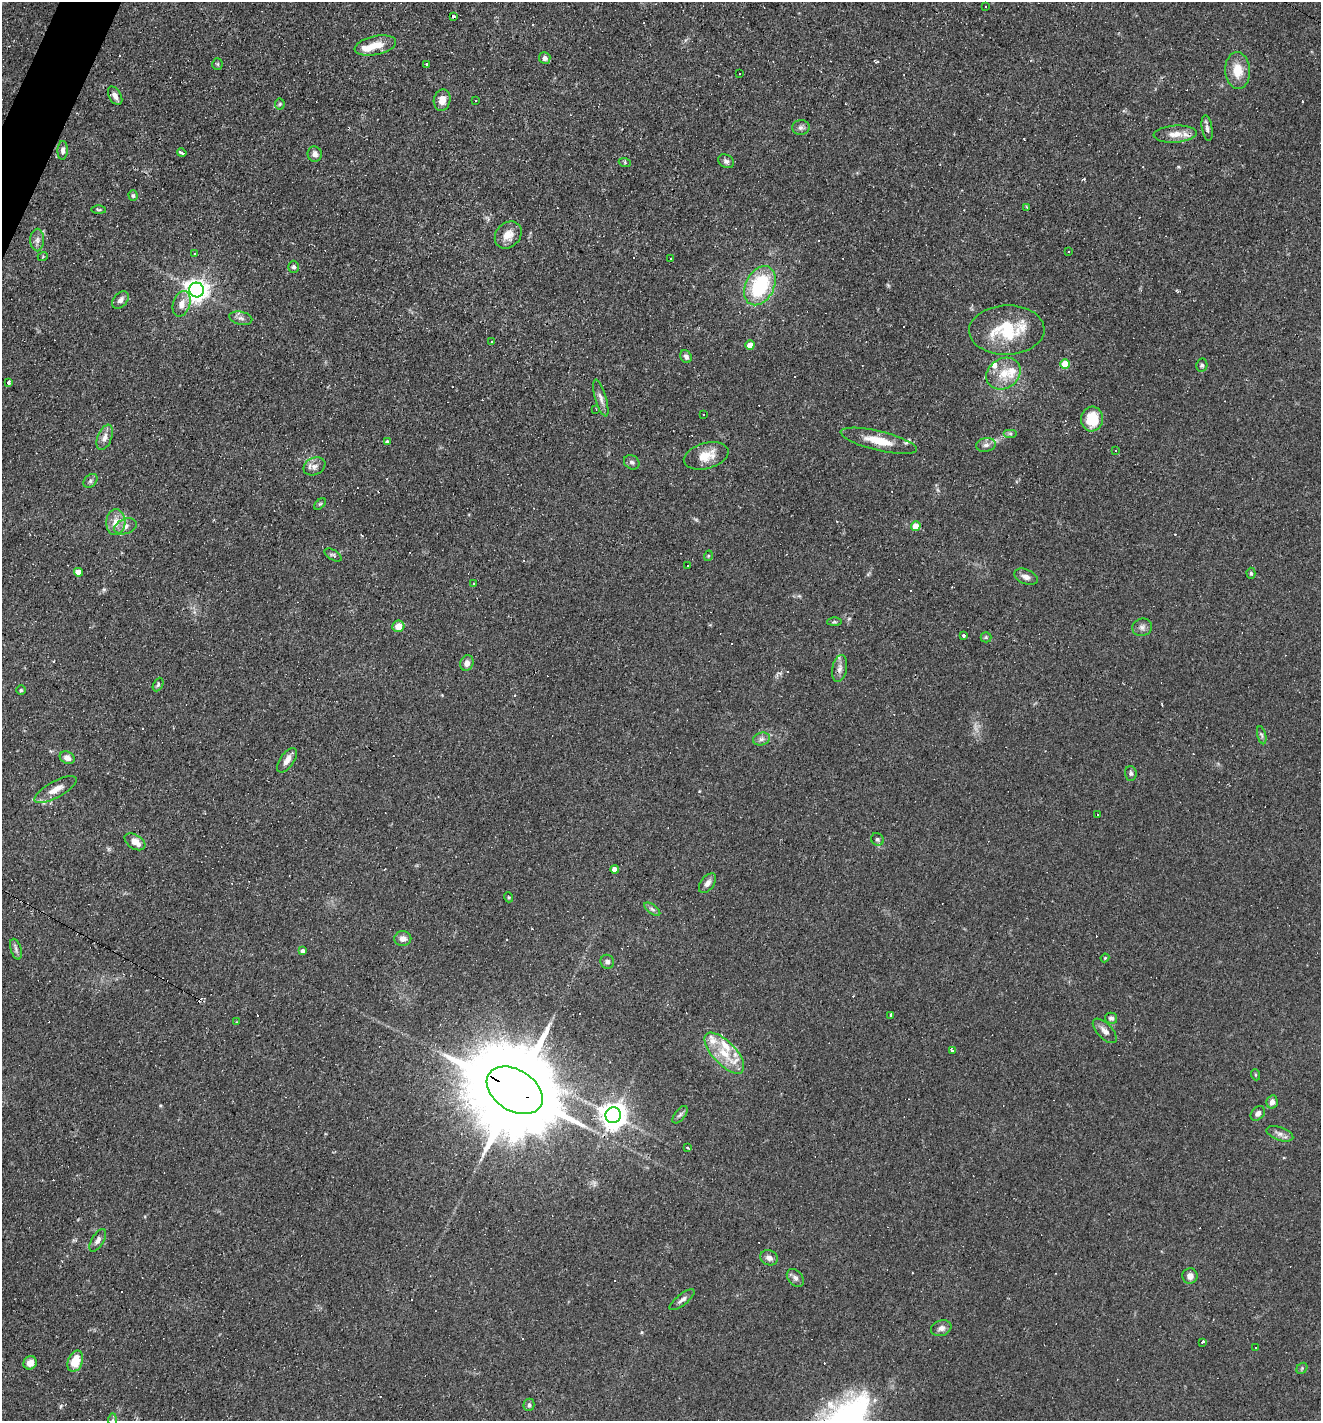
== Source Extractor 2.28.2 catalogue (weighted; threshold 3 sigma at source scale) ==
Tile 11 of 4 x 4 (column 3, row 3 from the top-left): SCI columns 2776-4094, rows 1420-2838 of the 5686 x 5676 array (HDU 1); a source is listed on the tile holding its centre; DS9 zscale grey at full resolution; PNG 1323 x 1423 px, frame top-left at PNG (2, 2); each listed source drawn as its Kron ellipse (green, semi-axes under 4 px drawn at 4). Shown black and unused: <1% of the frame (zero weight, under 3 of 4 exposures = <1% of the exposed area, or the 3 px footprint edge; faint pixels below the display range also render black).
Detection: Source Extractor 2.28.2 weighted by HDU 2 'WHT'; one run over the whole footprint, this tile lists its part. Background 0.0842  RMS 0.0052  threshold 0.0235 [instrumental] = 3 sigma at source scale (4.5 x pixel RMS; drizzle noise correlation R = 1.50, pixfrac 1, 0.05/0.05 arcsec/px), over >= 5 px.
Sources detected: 180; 1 too faint to see at this stretch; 47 cosmic-ray / hot-pixel residue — neither listed nor drawn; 10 inside a brighter listed object's ellipse — not listed separately; the other 122 listed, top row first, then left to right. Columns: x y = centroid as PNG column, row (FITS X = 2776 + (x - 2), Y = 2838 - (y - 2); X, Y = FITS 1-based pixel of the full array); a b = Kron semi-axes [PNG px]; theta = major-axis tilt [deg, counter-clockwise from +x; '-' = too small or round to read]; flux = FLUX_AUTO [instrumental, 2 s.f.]
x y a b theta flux
986 7 3 2 - 0.55
453 16 3 3 - 1.3
375 45 21 9 12 7.6
545 58 6 5 - 2.5
217 64 6 5 - 0.77
427 64 3 3 - 0.99
1238 70 18 12 -86 10
740 74 3 2 - 0.77
115 96 10 6 -61 2.4
442 100 11 8 78 4.3
476 101 2 2 - 0.43
280 104 5 5 - 0.71
801 127 9 7 9 1.7
1207 128 13 5 -80 1.7
1175 134 21 8 4 5.5
63 150 9 5 87 1.9
182 153 5 3 - 6.7
315 154 8 7 - 2.3
726 161 8 6 -33 1.6
625 163 6 4 -20 0.74
133 196 5 4 - 0.95
1027 207 4 3 - 0.64
99 210 7 3 -1 0.66
508 235 15 12 47 5.8
37 240 11 7 90 2.2
1068 251 3 3 - 0.99
194 253 4 3 - 0.42
43 256 5 3 - 0.51
671 258 3 2 - 0.73
294 267 6 5 - 1.3
760 286 21 14 62 40
197 290 7 7 - 360
120 300 10 6 48 2.2
181 304 13 8 72 4.6
241 318 11 6 -12 2
1007 330 38 24 1 27
491 342 3 3 - 0.7
750 345 4 4 - 7
686 357 7 5 -61 1.8
1065 364 5 5 - 14
1202 365 7 5 78 1.1
1003 374 18 15 33 10
8 382 4 3 - 2
601 398 19 5 -74 2.7
596 409 3 2 - 0.53
703 414 3 3 - 0.99
1092 419 12 11 - 16
1010 433 7 4 0 1
105 437 13 7 69 3.1
879 441 39 9 -13 12
387 442 4 4 - 1.6
986 445 10 7 10 2.1
1115 450 3 2 - 0.55
706 456 23 13 15 8.6
632 462 8 6 -32 1.4
314 466 11 8 24 2.8
90 481 8 5 42 1.3
320 504 7 4 44 0.77
116 522 13 9 87 5.9
125 526 11 7 19 2.6
916 526 5 4 - 7.1
333 555 9 5 -30 1.1
708 556 5 3 - 0.46
688 565 3 3 - 59
78 572 4 4 - 5.2
1251 573 5 4 - 0.85
1026 577 12 7 -22 2.6
473 583 3 2 - 0.7
834 622 7 4 1 0.8
398 626 6 5 - 6
1142 627 10 8 15 2.1
964 635 3 3 - 3.5
986 637 5 5 - 0.67
467 663 8 6 68 3.2
840 668 14 7 79 2.9
158 684 7 4 64 1
21 690 4 4 - 0.76
1262 735 9 3 -76 0.98
761 739 8 6 16 1.8
67 758 8 6 -29 3.2
287 760 14 7 56 3.6
1131 773 7 6 - 1.3
55 790 23 8 29 6
1097 814 3 2 - 1.3
877 839 6 6 - 1.1
135 842 11 7 -32 4.8
615 869 4 4 - 4.6
707 883 11 6 52 2.5
508 897 5 3 - 0.49
652 909 9 4 -35 1.5
403 938 8 7 - 3
16 949 11 5 -73 1.7
303 951 4 4 - 1.5
1105 958 4 3 - 0.48
607 962 7 6 - 1.5
890 1015 4 3 - 1.7
1111 1018 6 5 - 1.3
237 1022 3 2 - 0.47
1105 1031 15 7 -46 3
952 1050 3 3 - 6.1
724 1053 26 11 -46 13
1256 1075 5 3 - 0.58
515 1090 30 20 -32 11000
1272 1102 6 5 - 2.8
1258 1113 8 6 47 1.9
613 1115 8 8 - 590
680 1115 10 5 51 1.5
1280 1134 14 6 -19 2.7
687 1148 3 3 - 1.8
98 1240 13 6 59 2.3
769 1258 9 7 -26 2.6
1190 1276 7 7 - 2.8
795 1278 10 7 -49 2.1
682 1300 15 5 38 2.1
941 1328 10 7 18 2.4
1202 1342 3 3 - 6.7
1255 1347 2 2 - 0.54
75 1361 11 7 68 10
30 1363 7 6 - 4.9
1302 1368 6 4 47 0.81
529 1405 6 5 - 1.2
112 1420 6 4 89 0.95
Overlapping masked pixels (flux is a lower limit): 1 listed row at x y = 515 1090
Isophote crosses this tile's border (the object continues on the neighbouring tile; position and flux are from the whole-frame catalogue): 1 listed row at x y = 112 1420